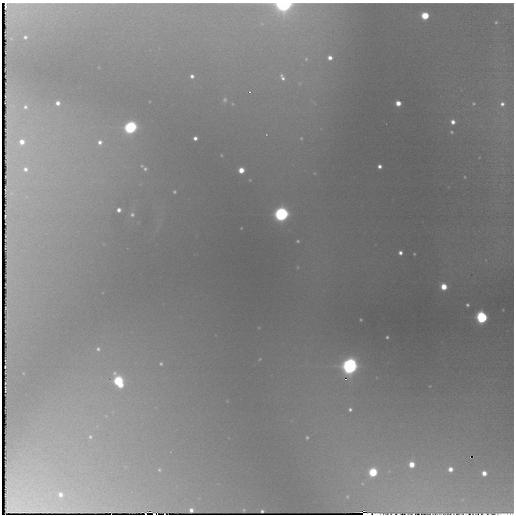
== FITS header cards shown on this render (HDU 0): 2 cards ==
NAXIS1  =                  512 / Axis length
NAXIS2  =                  512 / Axis length

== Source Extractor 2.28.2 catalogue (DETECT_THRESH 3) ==
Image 512 x 512 px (HDU 0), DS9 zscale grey, 1 PNG px = 1 image px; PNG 516 x 516 px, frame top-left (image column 1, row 512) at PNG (2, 3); no overlay
Background 805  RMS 19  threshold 55.5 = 3 sigma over >= 5 px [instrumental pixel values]
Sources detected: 79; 3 with non-positive FLUX_AUTO (blend fragments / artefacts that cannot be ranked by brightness) are not listed; the other 76 listed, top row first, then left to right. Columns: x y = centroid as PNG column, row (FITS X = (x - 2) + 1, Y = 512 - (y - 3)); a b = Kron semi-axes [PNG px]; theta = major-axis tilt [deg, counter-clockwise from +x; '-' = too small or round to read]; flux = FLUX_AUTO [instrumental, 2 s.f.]
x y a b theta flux
284 4 7 5 3 690000
22 13 13 6 81 10000
425 16 5 5 - 50000
496 22 6 5 - 2600
25 37 4 4 - 2800
330 58 7 7 - 12000
306 59 9 7 -74 6900
192 76 4 3 - 3800
282 77 15 9 -64 17000
300 83 10 9 - 11000
249 92 3 3 - 1900
225 100 7 6 - 3000
313 102 18 6 -37 12000
58 103 4 4 - 5900
398 103 5 4 - 15000
473 103 4 4 - 1500
232 104 5 4 - 1400
502 104 6 5 - 5000
25 107 6 5 - 3200
453 122 5 5 - 7700
130 127 6 6 - 310000
452 132 4 3 - 1700
266 134 5 5 - 2500
195 138 4 4 - 4700
301 138 10 8 -2 9300
22 142 9 8 - 16000
100 142 7 7 - 7000
221 155 3 2 - 690
142 166 4 4 - 1100
379 166 4 4 - 5400
25 169 9 9 - 11000
145 169 6 5 - 2700
241 170 5 5 - 18000
314 173 7 5 19 3300
465 177 3 2 - 1000
250 180 3 3 - 870
174 192 3 3 - 1800
119 210 4 4 - 5900
281 214 7 6 - 450000
132 215 6 6 - 3500
298 241 5 5 - 2300
400 253 4 4 - 5100
414 254 3 2 - 1000
298 267 6 4 -88 1400
444 287 5 5 - 25000
467 305 3 3 - 2100
482 317 6 5 - 260000
361 320 3 2 - 1200
387 337 3 3 - 1900
98 349 5 5 - 2800
260 359 4 2 - 880
161 364 5 5 - 2200
350 366 7 7 - 720000
118 381 9 6 -64 120000
430 386 3 3 - 780
350 409 7 6 - 4600
90 437 7 6 - 4000
307 437 3 3 - 1700
412 464 6 5 - 21000
450 469 5 5 - 10000
159 470 4 4 - 1600
373 472 6 5 - 73000
484 473 4 4 - 11000
60 494 6 6 - 6600
191 510 4 4 - 5800
244 510 3 2 - 940
262 511 3 2 - 1700
364 514 6 2 -1 55000
377 514 9 2 0 7000
393 514 3 2 - 910
398 514 2 2 - 1200
440 514 6 2 0 1100
453 514 5 2 - 1000
465 514 4 2 - 1400
484 514 3 2 - 1300
505 514 16 2 0 9300
At the frame edge (FLAGS 8, measured only in part): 11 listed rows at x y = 284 4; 22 13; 364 514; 377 514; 393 514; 398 514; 440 514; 453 514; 465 514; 484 514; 505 514
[3 non-positive-flux detections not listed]